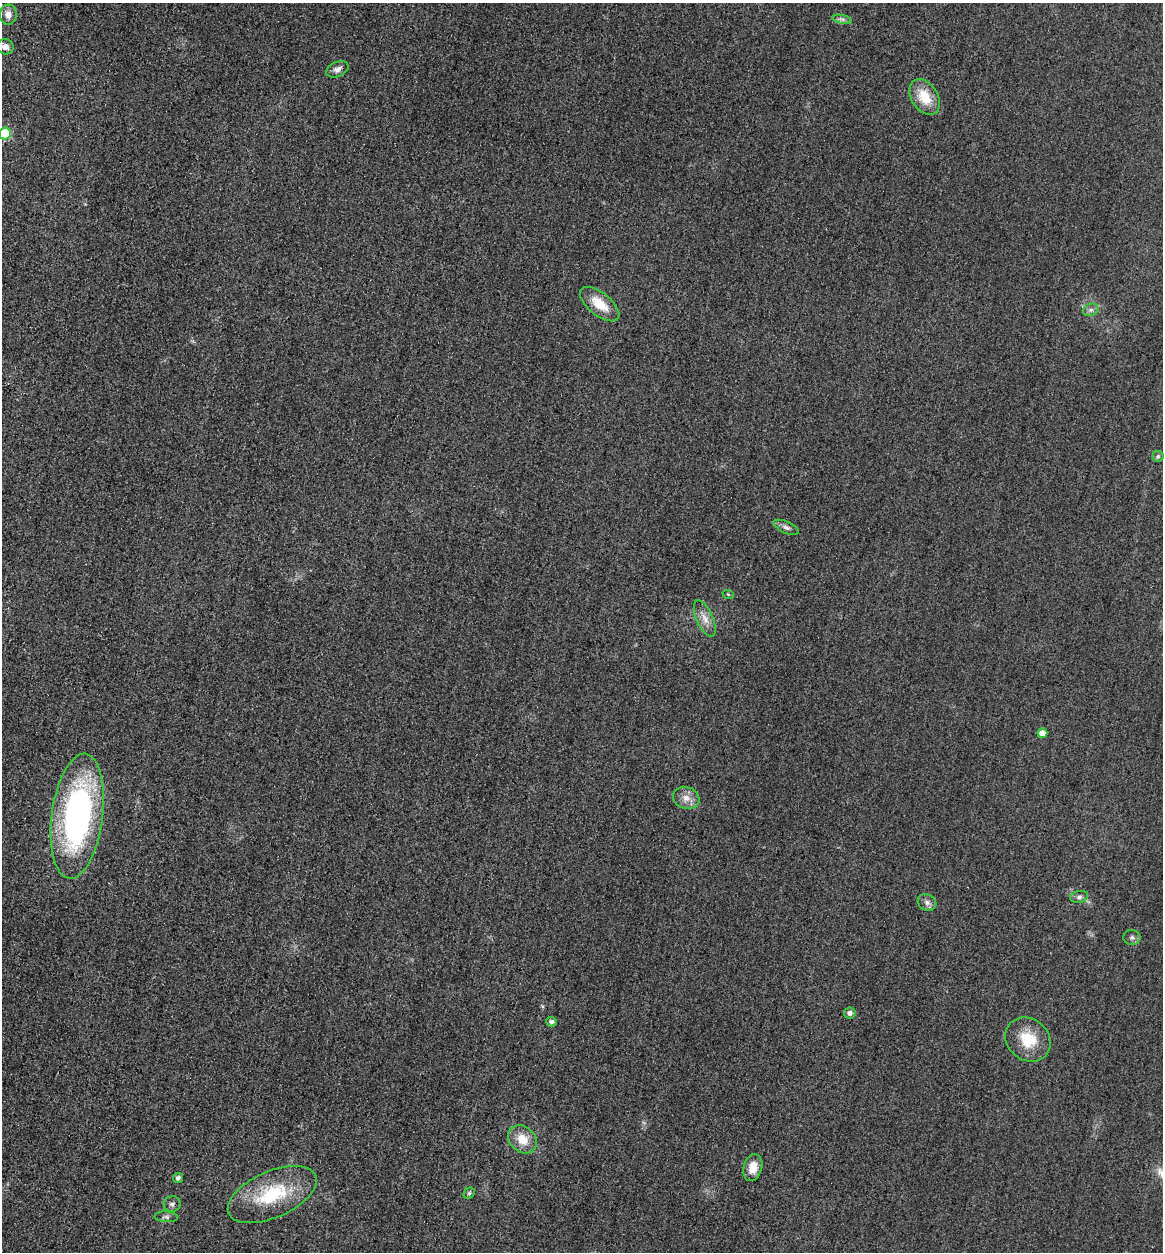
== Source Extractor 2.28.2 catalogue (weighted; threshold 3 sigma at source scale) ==
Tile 11 of 4 x 4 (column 3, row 3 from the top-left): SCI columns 2589-3749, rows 1271-2520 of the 5058 x 5038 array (HDU 1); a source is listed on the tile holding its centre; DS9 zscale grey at full resolution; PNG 1165 x 1254 px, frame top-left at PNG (2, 3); each listed source drawn as its Kron ellipse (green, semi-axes under 4 px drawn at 4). Shown black and unused: <1% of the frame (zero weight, under 3 of 4 exposures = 3% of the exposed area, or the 3 px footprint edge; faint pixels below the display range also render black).
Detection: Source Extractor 2.28.2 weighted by HDU 2 'WHT'; one run over the whole footprint, this tile lists its part. Background 0.0723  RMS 0.017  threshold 0.0777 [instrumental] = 3 sigma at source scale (4.5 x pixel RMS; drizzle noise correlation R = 1.50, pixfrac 1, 0.05/0.05 arcsec/px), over >= 5 px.
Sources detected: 28; all 28 listed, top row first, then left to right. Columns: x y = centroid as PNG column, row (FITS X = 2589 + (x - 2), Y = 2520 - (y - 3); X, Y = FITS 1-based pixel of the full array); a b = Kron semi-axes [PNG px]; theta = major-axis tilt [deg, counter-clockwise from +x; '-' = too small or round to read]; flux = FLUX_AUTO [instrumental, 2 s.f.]
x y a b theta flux
8 15 10 8 88 12
842 19 10 4 -12 4.7
5 47 8 7 - 11
337 69 12 7 25 8.5
925 97 19 13 -57 41
5 134 6 6 - 110
600 304 23 11 -39 38
1091 310 8 6 20 5.6
1158 456 6 5 - 3.2
786 527 14 5 -25 6.5
728 594 5 3 - 1.7
705 618 19 8 -66 16
1042 733 5 4 - 16
686 798 13 11 -22 15
77 816 63 25 82 470
1079 897 9 6 10 5.2
927 902 10 8 -28 6.6
1132 938 8 7 - 5.6
850 1013 6 5 - 6.2
551 1022 5 5 - 5.5
1028 1039 24 20 -39 50
522 1139 16 12 -42 30
753 1168 13 9 75 19
178 1178 5 5 - 5.4
469 1193 6 5 - 2.7
272 1194 47 23 24 110
172 1204 8 8 - 5.7
166 1217 11 5 -4 5
Isophote crosses this tile's border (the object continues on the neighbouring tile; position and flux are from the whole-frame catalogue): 1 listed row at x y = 5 134